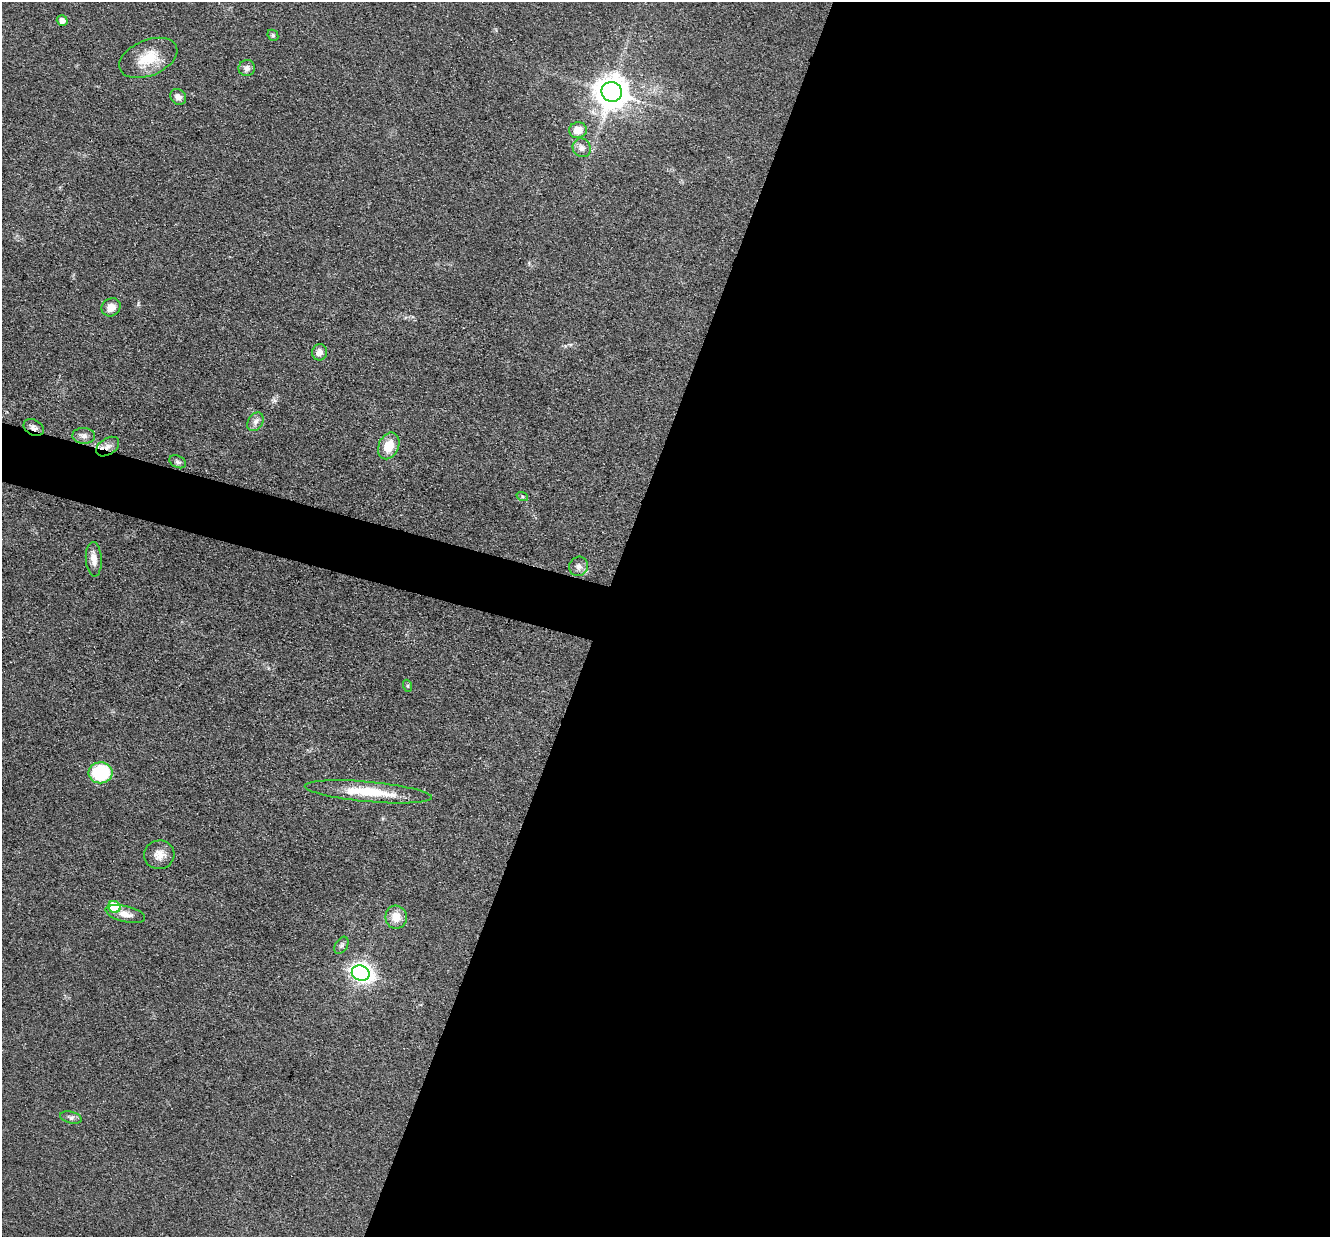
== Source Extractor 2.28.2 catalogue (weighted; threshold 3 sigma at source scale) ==
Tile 12 of 4 x 4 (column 4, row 3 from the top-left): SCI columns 3984-5311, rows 1494-2728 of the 5312 x 5329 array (HDU 1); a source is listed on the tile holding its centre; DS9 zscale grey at full resolution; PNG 1332 x 1239 px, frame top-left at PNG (2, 2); each listed source drawn as its Kron ellipse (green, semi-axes under 4 px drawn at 4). Shown black and unused: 57% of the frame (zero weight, under 3 of 4 exposures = <1% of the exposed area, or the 3 px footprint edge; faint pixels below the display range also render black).
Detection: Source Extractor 2.28.2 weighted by HDU 2 'WHT'; one run over the whole footprint, this tile lists its part. Background 0.0619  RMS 0.0059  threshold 0.0267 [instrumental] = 3 sigma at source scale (4.5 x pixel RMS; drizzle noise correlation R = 1.50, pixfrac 1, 0.05/0.05 arcsec/px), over >= 5 px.
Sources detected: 29; all 29 listed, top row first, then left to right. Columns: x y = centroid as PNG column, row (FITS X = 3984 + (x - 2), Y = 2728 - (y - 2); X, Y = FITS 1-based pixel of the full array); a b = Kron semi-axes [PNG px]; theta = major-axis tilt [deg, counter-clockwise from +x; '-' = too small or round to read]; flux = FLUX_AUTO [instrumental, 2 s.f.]
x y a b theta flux
62 21 5 5 - 4.1
273 35 6 5 - 0.9
148 58 30 18 23 18
247 68 8 8 - 2.7
612 92 10 10 - 1200
178 97 8 7 - 3.3
578 130 9 8 - 7.1
582 148 10 8 -54 3.2
111 307 10 8 38 5.7
319 352 8 7 - 3.7
255 422 10 7 57 2.7
34 427 11 7 -31 2.6
84 436 11 8 -3 3
389 446 14 10 66 11
108 447 13 8 34 3.7
178 462 9 6 -25 1.8
522 496 6 4 -18 0.81
94 559 17 8 -86 4.9
579 566 10 9 - 3.4
408 686 6 4 -71 0.77
100 773 12 10 2 37
368 792 64 10 -5 24
159 855 15 14 - 6.1
114 907 6 5 - 24
125 914 20 8 -13 5
396 917 11 10 - 7.9
341 945 9 6 59 1.6
361 973 9 7 -22 270
71 1117 11 6 -15 2
Overlapping masked pixels (flux is a lower limit): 2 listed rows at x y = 34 427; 108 447